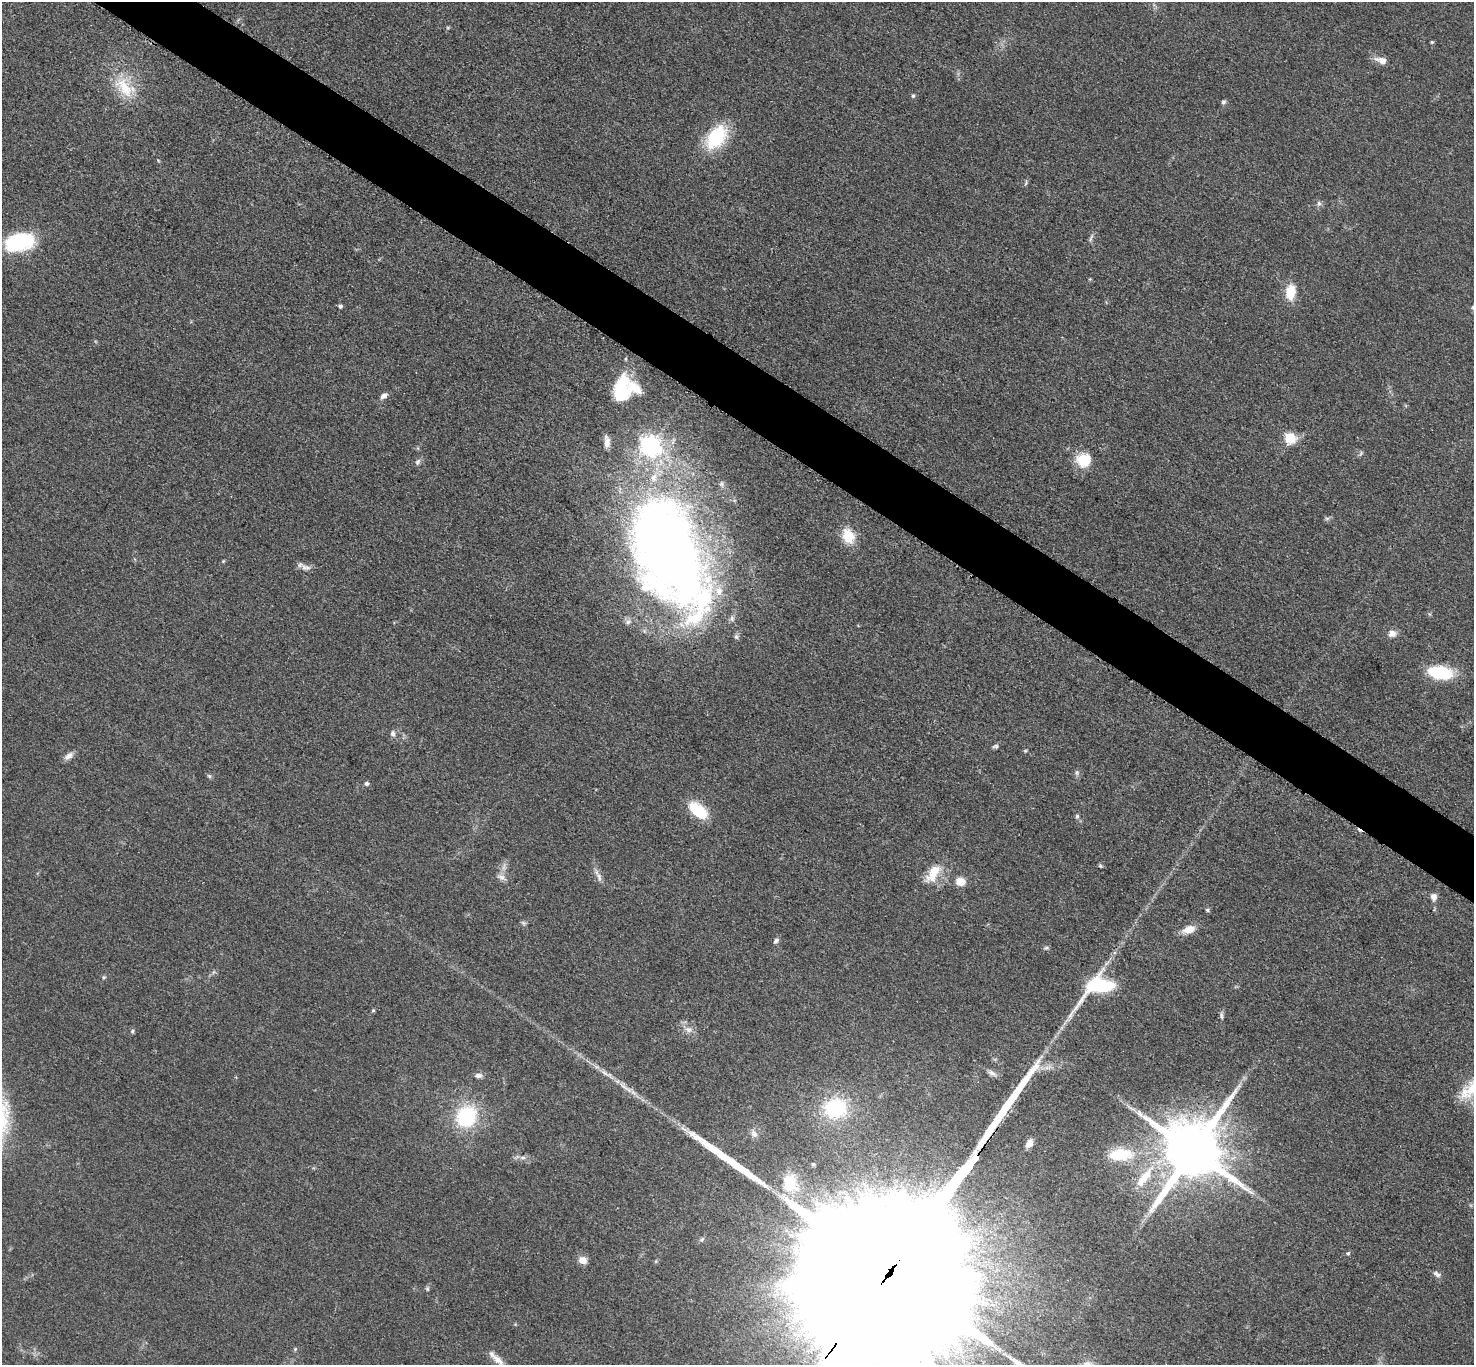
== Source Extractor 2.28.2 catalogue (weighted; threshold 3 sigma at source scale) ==
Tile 11 of 4 x 4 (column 3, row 3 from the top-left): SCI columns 2959-4430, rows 1526-2888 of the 5911 x 5916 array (HDU 1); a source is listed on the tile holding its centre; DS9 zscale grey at full resolution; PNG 1476 x 1367 px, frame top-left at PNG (2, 2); no overlay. Shown black and unused: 4% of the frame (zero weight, under 3 of 5 exposures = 1% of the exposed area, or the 3 px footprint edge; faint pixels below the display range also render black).
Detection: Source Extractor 2.28.2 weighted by HDU 2 'WHT'; one run over the whole footprint, this tile lists its part. Background 0.0534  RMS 0.0058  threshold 0.0261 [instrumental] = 3 sigma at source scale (4.5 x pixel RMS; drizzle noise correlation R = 1.50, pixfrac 1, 0.05/0.05 arcsec/px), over >= 5 px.
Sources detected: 73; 1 long thin detection or spike segment (spike, bleed or trail) — not listed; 4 inside a brighter listed object's ellipse — not listed separately; the other 68 listed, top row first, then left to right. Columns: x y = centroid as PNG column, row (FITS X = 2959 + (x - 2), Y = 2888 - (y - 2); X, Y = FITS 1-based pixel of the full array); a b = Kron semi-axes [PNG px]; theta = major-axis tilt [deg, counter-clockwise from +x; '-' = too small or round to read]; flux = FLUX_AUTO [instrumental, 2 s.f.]
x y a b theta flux
1432 42 4 4 - 0.71
1382 60 14 7 -18 5.2
124 88 35 18 -52 20
913 96 5 4 - 1
1223 102 6 5 - 1.2
716 137 25 15 54 37
158 160 5 3 - 0.54
1026 183 9 3 79 0.84
1319 203 7 6 - 1.6
1091 238 12 3 68 1.3
19 242 30 17 12 44
1290 292 15 9 84 13
340 306 6 5 - 1.1
622 389 31 18 82 33
383 396 9 6 36 2.7
1290 438 6 6 - 38
607 442 15 6 -86 4.1
1361 454 9 3 69 0.81
1084 460 18 17 - 13
418 462 10 5 54 1.6
1327 518 7 4 0 1.1
848 536 19 14 -66 12
668 551 124 66 -70 570
306 567 15 8 -12 3.1
1392 633 11 9 11 3.5
1440 673 25 12 -7 34
392 733 8 7 - 1.9
996 746 8 5 17 1.2
1025 750 6 4 1 0.66
69 756 13 7 33 3.1
1077 772 9 4 90 1.2
209 776 7 4 -45 0.95
366 784 6 5 - 1.2
698 810 21 11 -40 23
1077 816 5 5 - 0.99
933 874 29 13 56 12
501 877 11 7 -24 2.9
599 877 15 6 -68 3
960 882 9 8 - 6.8
1434 897 8 7 - 3.1
1207 910 6 5 - 0.85
1189 929 16 9 19 6.5
776 941 8 6 50 1.5
104 977 5 5 - 0.82
1099 986 31 16 30 56
373 1010 5 4 - 0.7
1221 1016 11 4 -83 1.3
688 1029 10 7 -22 3.1
132 1031 6 5 - 0.97
478 1075 9 6 -6 2.2
835 1108 26 23 7 39
466 1116 18 16 54 45
754 1133 11 8 -60 2.7
1029 1143 9 6 56 5
1192 1151 17 15 59 5600
1120 1155 31 15 3 22
523 1158 7 4 -1 1.4
813 1164 6 5 - 0.86
1144 1178 32 11 51 15
790 1183 24 19 -78 23
702 1239 6 4 20 0.93
1348 1253 5 4 - 0.72
583 1260 11 9 -18 4
898 1261 177 27 53 190000
1437 1274 12 5 -35 2
427 1289 6 5 - 0.85
295 1349 5 4 - 0.71
498 1360 20 9 -43 5.3
Overlapping masked pixels (flux is a lower limit): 1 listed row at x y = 898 1261
Isophote crosses this tile's border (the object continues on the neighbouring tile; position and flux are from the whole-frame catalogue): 1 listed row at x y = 898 1261